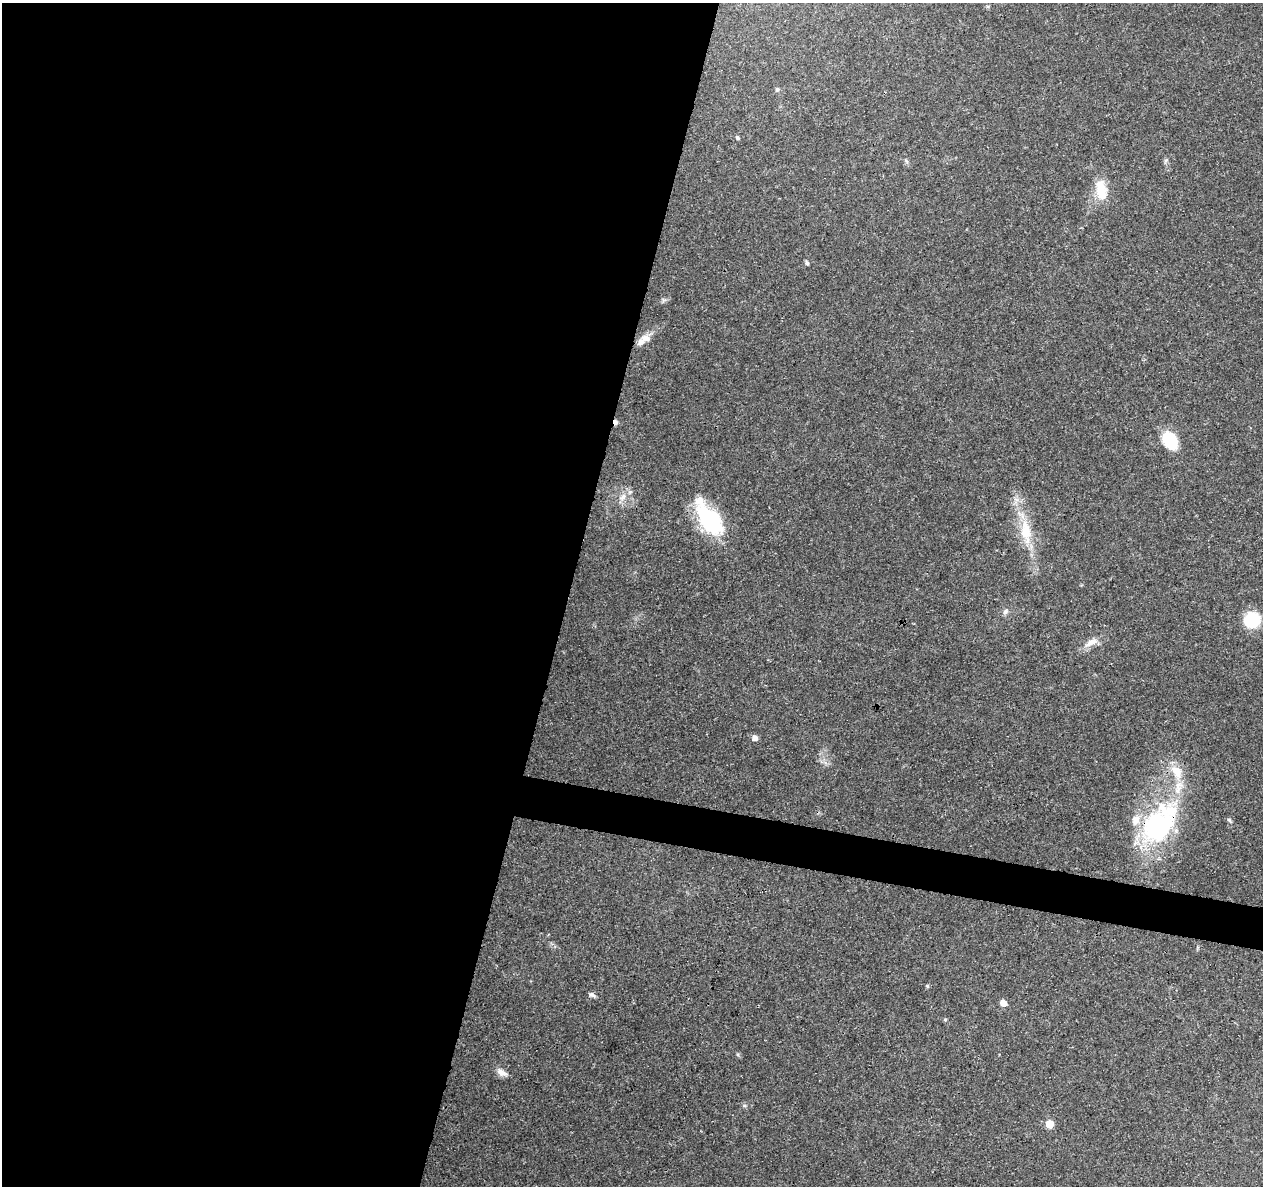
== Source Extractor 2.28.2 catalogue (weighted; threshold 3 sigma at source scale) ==
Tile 5 of 4 x 4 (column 1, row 2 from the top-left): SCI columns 1-1261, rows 2592-3775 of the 5053 x 5244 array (HDU 1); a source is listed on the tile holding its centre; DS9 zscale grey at full resolution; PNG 1265 x 1188 px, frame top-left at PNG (2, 3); no overlay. Shown black and unused: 47% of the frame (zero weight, under 3 of 4 exposures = <1% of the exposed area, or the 3 px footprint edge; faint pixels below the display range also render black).
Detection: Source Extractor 2.28.2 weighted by HDU 2 'WHT'; one run over the whole footprint, this tile lists its part. Background 0.0901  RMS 0.0035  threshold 0.0156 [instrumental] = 3 sigma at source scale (4.5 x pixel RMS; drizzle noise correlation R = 1.50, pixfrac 1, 0.0396/0.0396 arcsec/px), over >= 5 px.
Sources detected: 27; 1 cosmic-ray / hot-pixel residue — not listed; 3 inside a brighter listed object's ellipse — not listed separately; the other 23 listed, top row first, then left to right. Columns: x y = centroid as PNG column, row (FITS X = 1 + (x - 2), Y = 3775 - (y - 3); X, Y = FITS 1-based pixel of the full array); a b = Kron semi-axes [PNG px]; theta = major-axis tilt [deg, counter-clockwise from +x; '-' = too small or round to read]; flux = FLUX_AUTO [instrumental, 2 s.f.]
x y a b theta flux
777 89 6 5 - 0.6
737 137 5 5 - 0.58
1166 160 7 4 58 0.64
1101 190 25 17 -71 7.7
807 263 6 5 - 0.66
643 340 22 9 40 3.9
1170 440 16 11 -62 17
623 497 14 7 42 2.3
710 520 39 20 -51 28
1026 531 38 14 -84 12
1005 611 9 6 57 1.1
1252 620 15 14 - 14
1091 642 20 9 29 3.4
755 738 5 5 - 2.4
1177 772 21 13 -60 6.5
1229 820 7 4 -37 0.49
1159 825 57 33 55 52
927 986 5 4 - 0.43
592 995 10 5 -33 0.94
1003 1003 5 5 - 5.2
945 1020 5 4 - 0.42
502 1072 15 8 -31 2.3
1049 1124 5 5 - 7.5
Overlapping masked pixels (flux is a lower limit): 1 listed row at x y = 1159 825